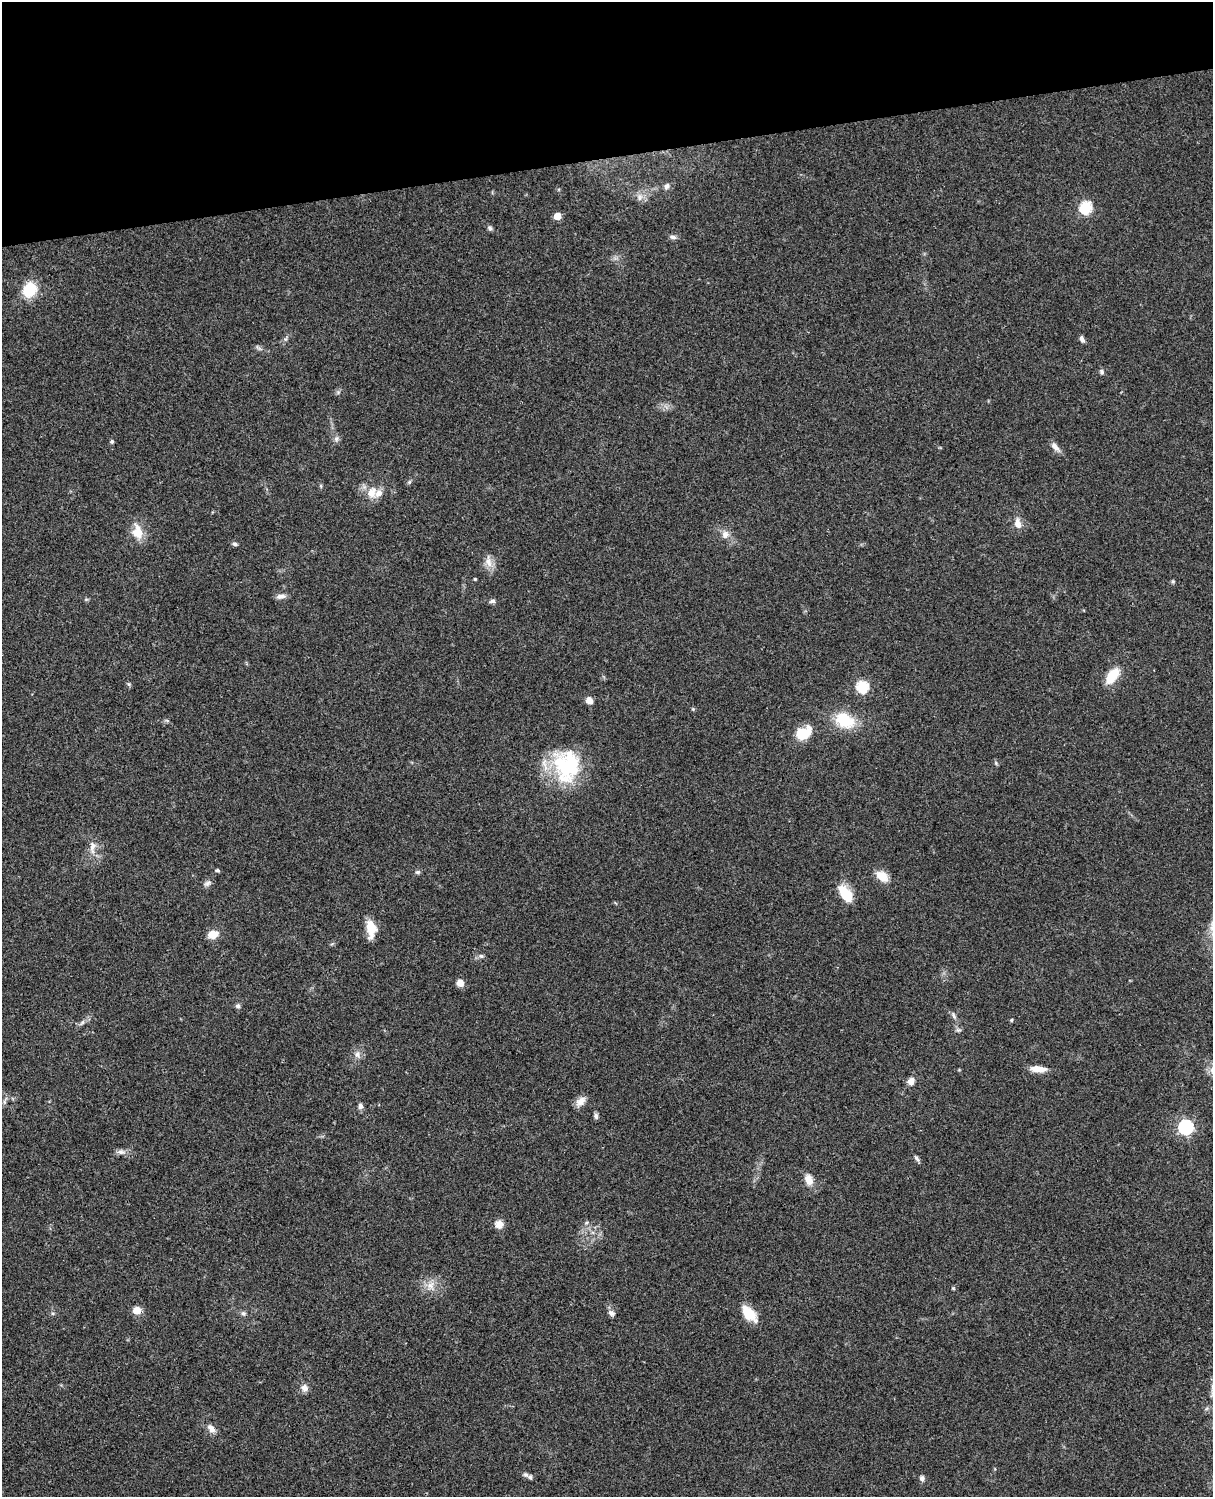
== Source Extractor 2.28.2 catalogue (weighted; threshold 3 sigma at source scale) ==
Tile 3 of 4 x 3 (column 3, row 1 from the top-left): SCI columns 2545-3755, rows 3267-4761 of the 5086 x 4924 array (HDU 1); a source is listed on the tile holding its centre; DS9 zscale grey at full resolution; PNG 1215 x 1499 px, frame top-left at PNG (2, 2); no overlay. Shown black and unused: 10% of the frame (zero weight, under 3 of 4 exposures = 6% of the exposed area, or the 3 px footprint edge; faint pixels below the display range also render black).
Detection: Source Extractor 2.28.2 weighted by HDU 2 'WHT'; one run over the whole footprint, this tile lists its part. Background 0.0966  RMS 0.0063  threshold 0.0284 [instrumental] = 3 sigma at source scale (4.5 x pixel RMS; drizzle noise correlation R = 1.50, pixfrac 1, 0.05/0.05 arcsec/px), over >= 5 px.
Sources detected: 74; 2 inside a brighter listed object's ellipse — not listed separately; the other 72 listed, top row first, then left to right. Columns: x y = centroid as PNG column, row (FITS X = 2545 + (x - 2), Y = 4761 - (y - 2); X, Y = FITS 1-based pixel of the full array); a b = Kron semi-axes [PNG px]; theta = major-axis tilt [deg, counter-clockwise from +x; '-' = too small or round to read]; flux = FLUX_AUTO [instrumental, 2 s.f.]
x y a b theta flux
667 186 9 7 49 2.3
640 197 11 7 76 3.4
1085 207 6 6 - 63
557 216 5 5 - 12
490 228 7 6 - 1.3
673 237 9 5 -2 1.9
30 289 10 8 55 31
286 339 6 4 70 1.1
1082 339 8 5 -69 2
259 348 11 4 -39 1.3
1102 372 7 6 - 1.4
336 439 8 6 90 1.9
112 442 5 4 - 1.2
1055 447 15 7 -48 3.5
409 482 6 4 45 0.97
321 486 6 4 -72 0.74
371 493 13 11 60 7.4
1018 523 12 8 -79 4.9
138 532 17 11 -77 11
725 534 11 10 - 4
235 544 6 5 - 1.4
488 562 19 9 -79 5.2
475 579 4 3 - 0.78
1173 581 6 4 46 0.85
281 596 13 6 7 2.9
492 601 8 5 8 1.6
1112 676 19 10 54 14
129 684 6 4 -71 0.9
862 687 6 6 - 63
589 700 7 6 - 4.4
693 709 5 4 - 0.71
845 720 28 19 -24 20
167 721 6 4 -2 0.94
803 733 16 12 25 18
996 763 6 5 - 0.96
567 766 40 32 -89 50
93 847 19 8 82 5.3
217 870 6 4 -1 0.97
417 872 7 5 15 1.2
882 876 16 10 -40 8.3
207 883 10 7 36 2.1
846 894 18 10 -56 16
371 928 16 8 -85 14
213 934 9 7 19 9.2
481 956 6 6 - 1.3
460 983 6 6 - 5.8
238 1006 7 6 - 1.3
954 1016 10 5 -67 1.9
1011 1020 5 4 - 0.9
82 1022 8 4 45 1.4
357 1054 9 7 89 2.6
1038 1069 16 7 -5 7.6
911 1081 10 8 70 3.5
581 1101 15 9 43 4.5
360 1106 8 6 -78 2.1
596 1115 8 5 -74 1.7
1186 1127 6 6 - 120
121 1152 8 7 - 2.5
917 1159 9 4 -54 1.5
809 1180 15 10 -69 5.9
586 1223 6 4 32 1
499 1224 11 10 - 4.3
431 1286 12 10 -86 5.6
953 1288 4 4 - 0.64
137 1310 5 5 - 14
243 1313 7 6 - 1.5
611 1313 10 7 -33 2.2
749 1314 20 10 -48 13
305 1388 9 8 - 3.4
211 1428 12 8 -48 3.9
526 1474 9 6 -36 1.7
922 1478 8 6 -76 1.9